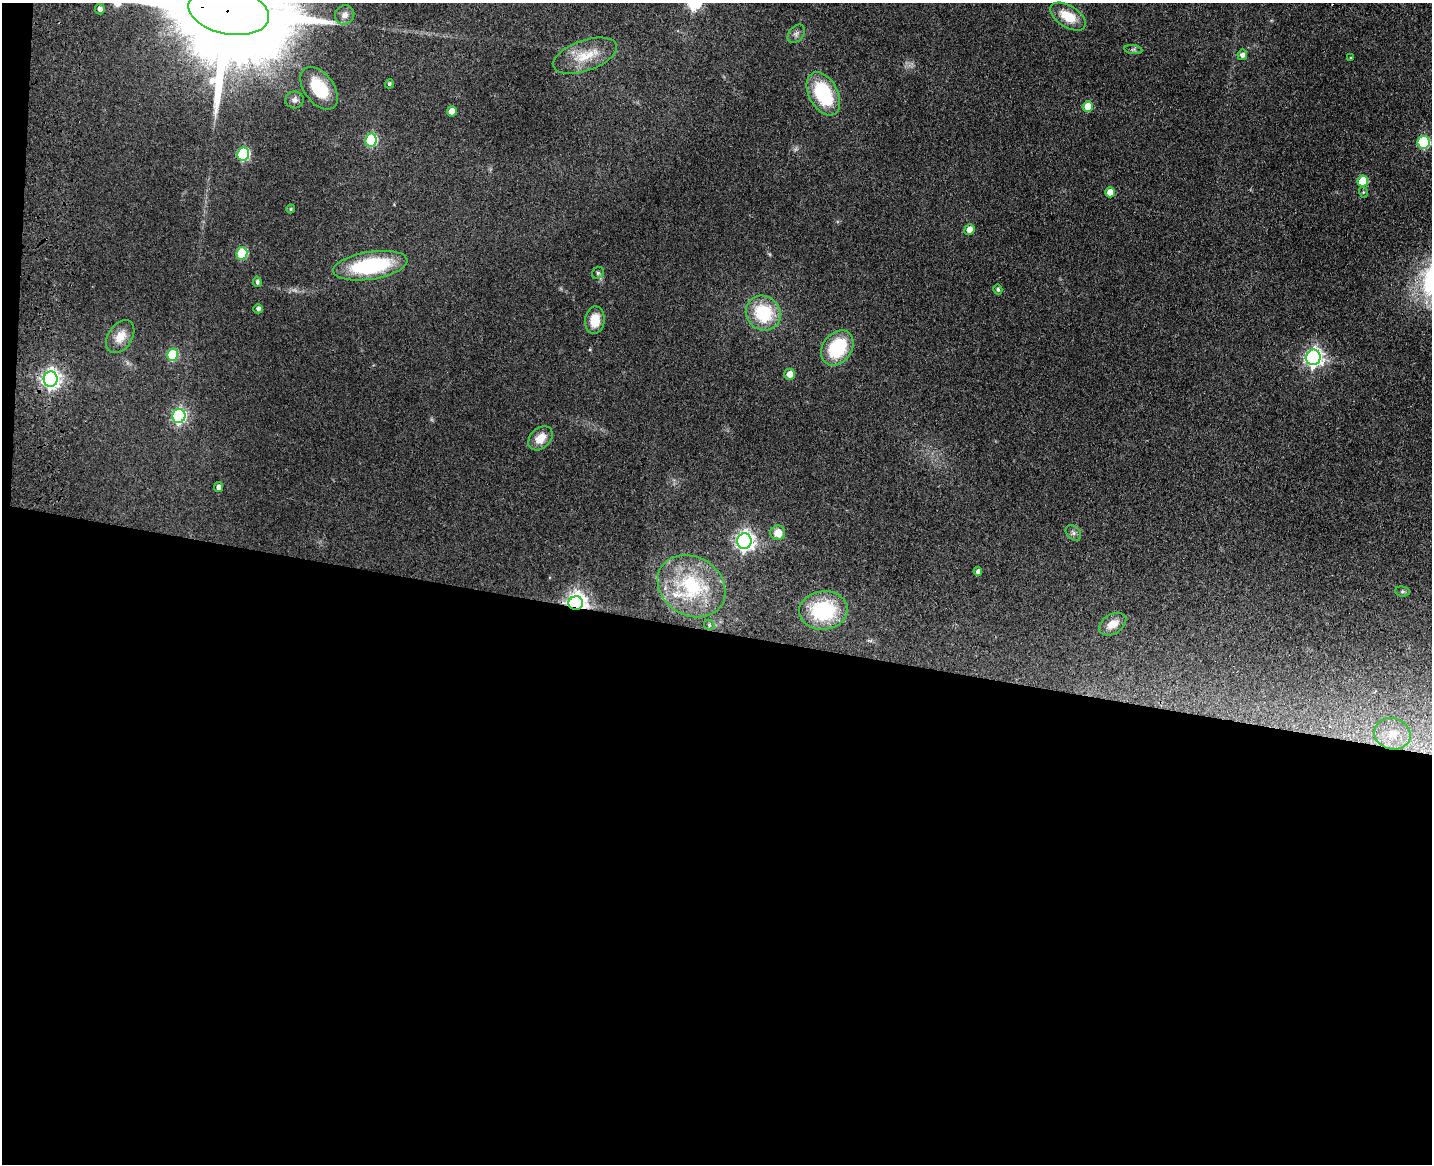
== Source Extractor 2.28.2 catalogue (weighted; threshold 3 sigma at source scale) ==
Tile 10 of 3 x 4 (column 1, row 4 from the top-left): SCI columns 334-1763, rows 18-1179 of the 4844 x 4684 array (HDU 1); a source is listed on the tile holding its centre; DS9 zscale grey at full resolution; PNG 1434 x 1166 px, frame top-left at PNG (2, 3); each listed source drawn as its Kron ellipse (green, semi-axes under 4 px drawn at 4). Shown black and unused: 47% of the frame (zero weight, under 3 of 4 exposures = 6% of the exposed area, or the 3 px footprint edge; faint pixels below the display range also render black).
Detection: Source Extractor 2.28.2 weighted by HDU 2 'WHT'; one run over the whole footprint, this tile lists its part. Background 0.0658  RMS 0.0061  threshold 0.0276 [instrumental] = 3 sigma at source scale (4.5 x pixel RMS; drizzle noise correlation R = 1.50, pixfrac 1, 0.05/0.05 arcsec/px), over >= 5 px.
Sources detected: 52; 1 inside a brighter listed object's ellipse — not listed separately; the other 51 listed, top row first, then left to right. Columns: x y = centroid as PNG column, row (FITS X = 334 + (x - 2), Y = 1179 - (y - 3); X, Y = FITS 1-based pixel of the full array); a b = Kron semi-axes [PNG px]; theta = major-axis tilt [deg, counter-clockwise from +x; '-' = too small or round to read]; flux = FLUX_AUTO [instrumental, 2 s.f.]
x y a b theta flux
100 9 5 4 - 2.5
229 11 41 23 -11 26000
345 15 10 9 - 3.7
1068 17 20 10 -31 14
796 34 10 7 50 2.3
1133 50 9 4 -8 1.3
1242 55 5 5 - 2.7
585 56 33 15 19 16
1351 58 4 3 - 0.68
389 84 5 4 - 1.2
319 88 24 15 -53 23
823 94 23 14 -62 43
295 100 9 8 - 2.4
1088 106 5 5 - 11
452 111 5 5 - 6.7
371 140 6 6 - 56
1424 142 6 6 - 54
243 154 6 6 - 69
1363 181 6 5 - 22
1110 192 5 5 - 7.9
1363 192 5 3 - 0.63
291 209 4 4 - 0.58
969 230 5 5 - 5.3
242 253 6 5 - 33
370 266 37 14 9 57
598 273 6 5 - 1.1
257 282 5 4 - 1.4
998 290 5 4 - 1.3
258 309 5 4 - 1.6
763 313 18 16 -44 33
595 320 14 9 83 11
120 337 18 12 57 9
837 348 19 14 54 35
172 355 6 5 - 34
1313 357 8 7 - 250
790 374 5 5 - 6.3
51 379 8 7 - 260
179 416 7 6 - 110
540 438 14 10 43 8.4
219 487 5 4 - 2.6
778 533 7 7 - 8.1
1073 533 9 6 -45 1.9
744 541 8 7 - 280
978 572 4 4 - 2.5
692 586 36 29 -33 43
1402 591 7 5 -6 1.1
576 603 7 7 - 370
823 610 24 19 6 44
1113 624 15 9 32 7.2
709 625 5 4 - 0.81
1392 734 18 15 -17 12
Overlapping masked pixels (flux is a lower limit): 4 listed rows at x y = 229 11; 51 379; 692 586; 576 603
Isophote crosses this tile's border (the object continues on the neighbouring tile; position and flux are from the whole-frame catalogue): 1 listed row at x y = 229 11